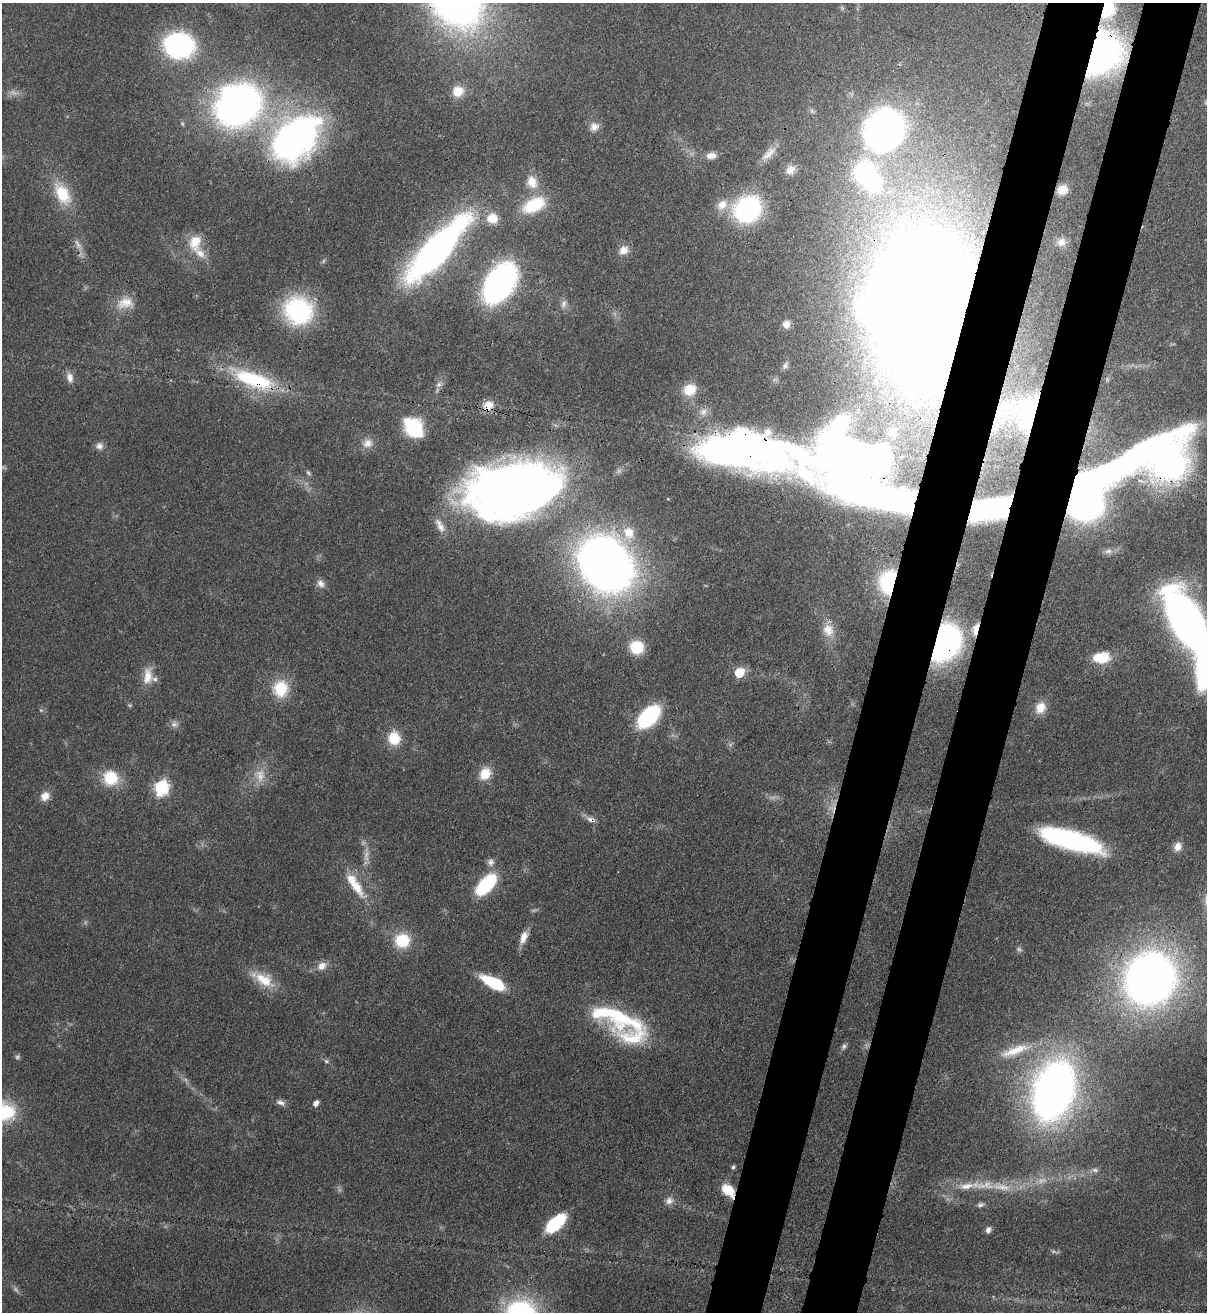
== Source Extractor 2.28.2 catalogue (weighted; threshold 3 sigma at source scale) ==
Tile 10 of 4 x 4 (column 2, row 3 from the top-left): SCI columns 1549-2753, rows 1342-2651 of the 5379 x 5303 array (HDU 1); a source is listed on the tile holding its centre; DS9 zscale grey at full resolution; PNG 1209 x 1314 px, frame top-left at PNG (2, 3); no overlay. Shown black and unused: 9% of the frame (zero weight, under 3 of 4 exposures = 7% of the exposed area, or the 3 px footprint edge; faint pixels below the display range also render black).
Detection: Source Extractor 2.28.2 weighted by HDU 2 'WHT'; one run over the whole footprint, this tile lists its part. Background 0.0831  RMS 0.0039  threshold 0.0177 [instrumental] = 3 sigma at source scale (4.5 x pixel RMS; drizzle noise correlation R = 1.50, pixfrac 1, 0.05/0.05 arcsec/px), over >= 5 px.
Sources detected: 127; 11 too faint to see at this stretch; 9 inside a brighter object's white glare — not listed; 10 inside a brighter listed object's ellipse — not listed separately; the other 97 listed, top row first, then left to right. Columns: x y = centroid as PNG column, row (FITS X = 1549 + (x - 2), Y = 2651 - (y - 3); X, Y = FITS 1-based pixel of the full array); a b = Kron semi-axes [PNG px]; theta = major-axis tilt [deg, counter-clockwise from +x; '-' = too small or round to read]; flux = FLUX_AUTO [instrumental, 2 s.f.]
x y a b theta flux
1107 9 12 9 74 34
179 45 21 18 -10 94
1101 54 39 31 55 160
458 91 15 13 28 6.1
238 105 38 32 31 190
594 127 12 11 - 3
884 130 58 48 52 120
302 132 52 36 78 120
769 154 26 9 44 4.1
711 156 13 8 2 3.3
790 170 12 10 49 3.2
532 182 18 13 -66 6.6
873 185 9 7 41 78
1062 190 9 8 - 5.3
62 194 29 16 -61 15
534 205 30 17 26 18
722 205 18 13 40 5.7
747 209 25 21 37 59
492 218 14 13 - 7.1
195 242 23 17 79 9.9
1061 242 12 11 - 2.7
78 245 19 6 -60 2.7
436 250 64 19 48 220
624 250 13 10 22 3.6
500 283 26 15 57 220
125 303 24 16 7 7.1
564 304 13 7 72 2
926 307 87 51 -84 1100
298 311 25 22 -32 58
786 324 10 9 - 2.9
785 365 11 7 56 1.5
70 377 15 9 -76 2.9
253 379 53 17 -19 37
439 385 8 7 - 1.6
488 406 13 11 36 5.1
1006 408 15 13 -73 5.6
1029 414 27 14 72 24
413 428 19 14 -52 28
892 433 6 5 - 2.1
367 443 14 12 26 3.7
99 446 10 9 - 2.1
751 451 280 51 -14 430
1117 466 151 24 26 220
308 473 8 5 -46 0.8
513 490 88 52 11 340
629 533 20 15 -77 9.3
1108 551 11 6 8 2
606 564 34 28 -52 440
888 582 22 15 81 37
321 583 12 9 -57 2.3
1187 621 45 21 -62 280
976 629 16 7 76 5.1
828 630 19 14 -65 6
944 643 23 17 59 190
636 647 13 12 - 13
1101 657 19 12 5 11
739 673 7 6 - 16
148 676 24 13 85 6.4
281 689 21 17 84 14
1040 708 14 11 58 5.6
41 710 5 4 - 0.55
649 717 20 11 46 56
174 724 10 8 4 1.8
394 738 15 13 -79 10
485 774 16 13 54 7
111 778 19 18 - 13
161 788 7 6 - 85
45 796 12 10 47 4
833 808 17 10 74 4.8
591 819 14 7 -24 2.2
1070 840 62 17 -16 70
1178 847 12 9 68 3.1
491 862 10 9 - 2.1
486 885 19 10 47 38
357 888 32 13 -53 10
524 937 17 9 69 4
402 941 14 14 - 16
322 966 13 10 34 3.7
1150 979 41 37 58 290
264 980 31 16 -31 11
494 983 20 8 -27 28
616 1017 71 25 -21 45
844 1046 8 6 70 1.1
1015 1051 40 10 21 9.6
326 1061 6 6 - 0.79
1054 1090 37 22 72 360
280 1102 13 7 -24 1.8
316 1103 6 4 55 2.1
3 1111 33 24 -9 24
733 1167 5 5 - 0.79
1095 1170 9 6 -2 1.2
983 1185 47 13 -2 14
728 1190 15 9 -44 8.7
669 1201 12 10 37 2.6
980 1205 10 6 13 1.3
555 1223 23 11 41 23
988 1230 8 6 67 1.6
Overlapping masked pixels (flux is a lower limit): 17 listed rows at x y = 1107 9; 1101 54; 926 307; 253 379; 488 406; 1029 414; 751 451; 1117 466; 606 564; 888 582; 976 629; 944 643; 833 808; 591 819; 616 1017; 3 1111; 728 1190
Isophote crosses this tile's border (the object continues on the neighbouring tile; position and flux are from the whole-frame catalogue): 3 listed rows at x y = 1107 9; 1187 621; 3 1111